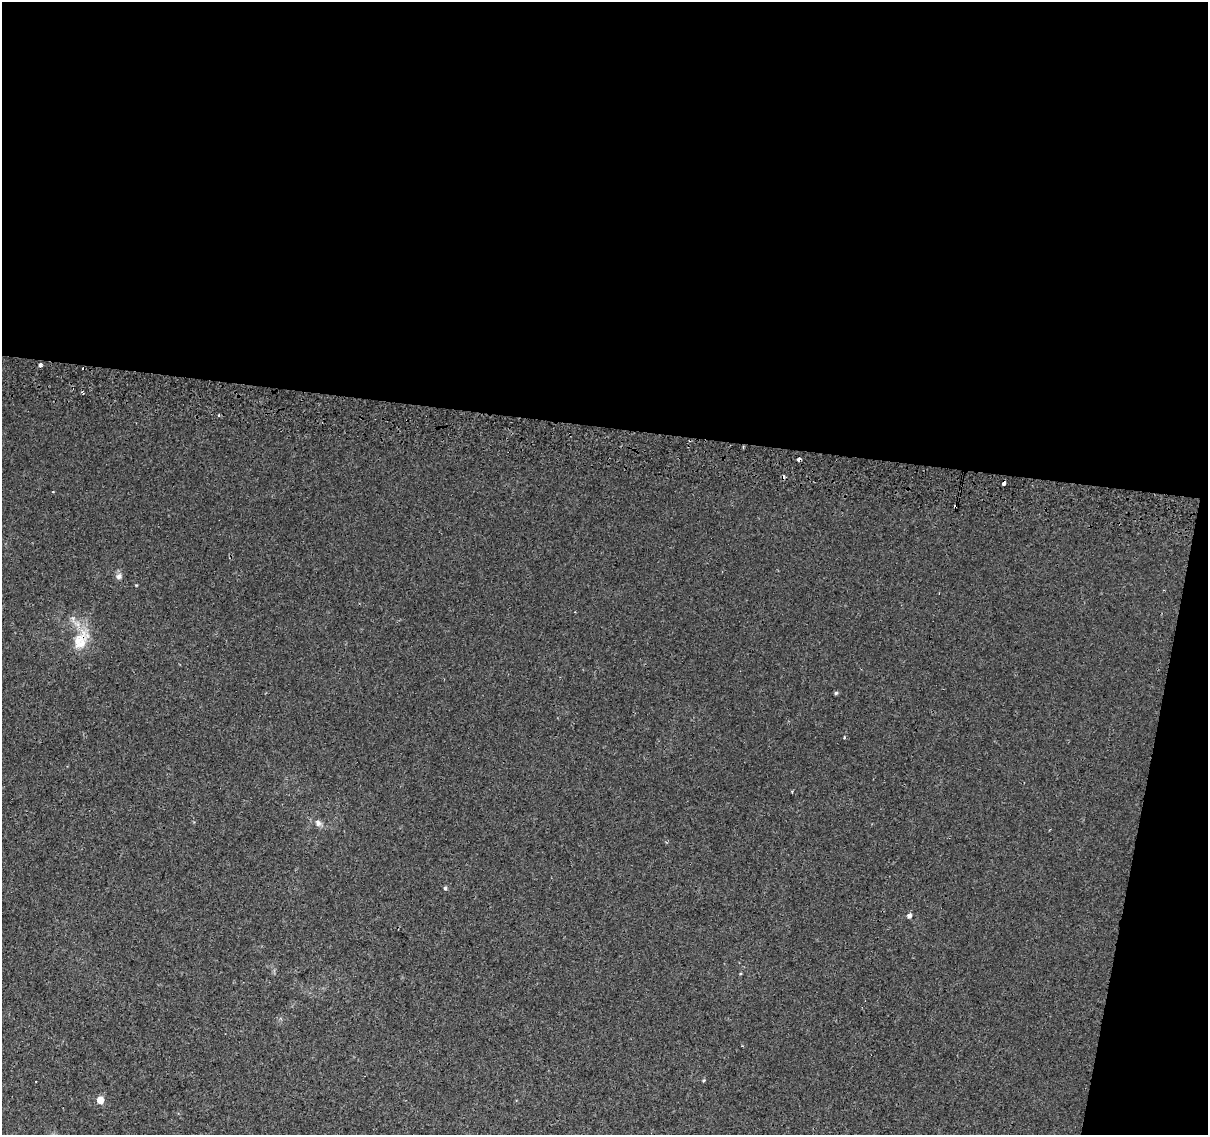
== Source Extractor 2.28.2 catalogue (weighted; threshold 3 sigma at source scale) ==
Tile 4 of 4 x 4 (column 4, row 1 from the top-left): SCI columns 3634-4839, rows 3726-4858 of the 4845 x 5126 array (HDU 1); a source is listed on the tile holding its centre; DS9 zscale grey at full resolution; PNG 1210 x 1137 px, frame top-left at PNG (2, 2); no overlay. Shown black and unused: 41% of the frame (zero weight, under 2 of 3 exposures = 2% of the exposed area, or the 3 px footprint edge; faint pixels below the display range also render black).
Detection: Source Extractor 2.28.2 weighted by HDU 2 'WHT'; one run over the whole footprint, this tile lists its part. Background 0.00643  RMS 0.0036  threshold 0.0163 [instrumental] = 3 sigma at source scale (4.5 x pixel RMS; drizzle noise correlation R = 1.50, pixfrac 1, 0.0396/0.0396 arcsec/px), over >= 5 px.
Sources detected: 18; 4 cosmic-ray / hot-pixel residue — not listed; the other 14 listed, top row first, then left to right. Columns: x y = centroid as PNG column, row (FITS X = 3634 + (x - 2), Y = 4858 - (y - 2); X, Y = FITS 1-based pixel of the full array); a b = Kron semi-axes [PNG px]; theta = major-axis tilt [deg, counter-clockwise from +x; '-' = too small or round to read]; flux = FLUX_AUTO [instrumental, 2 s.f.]
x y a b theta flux
40 365 4 3 - 3.7
219 415 4 2 - 0.35
799 459 3 3 - 7.2
1004 483 4 3 - 5.3
53 492 3 2 - 0.24
118 576 8 7 - 1.4
136 585 4 3 - 0.29
81 640 31 18 58 9.2
836 693 5 4 - 0.6
844 737 3 2 - 0.5
318 823 8 8 - 1.4
445 888 5 4 - 0.59
909 916 5 5 - 1.2
100 1100 5 5 - 5.6
Overlapping masked pixels (flux is a lower limit): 3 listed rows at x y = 799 459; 1004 483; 81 640